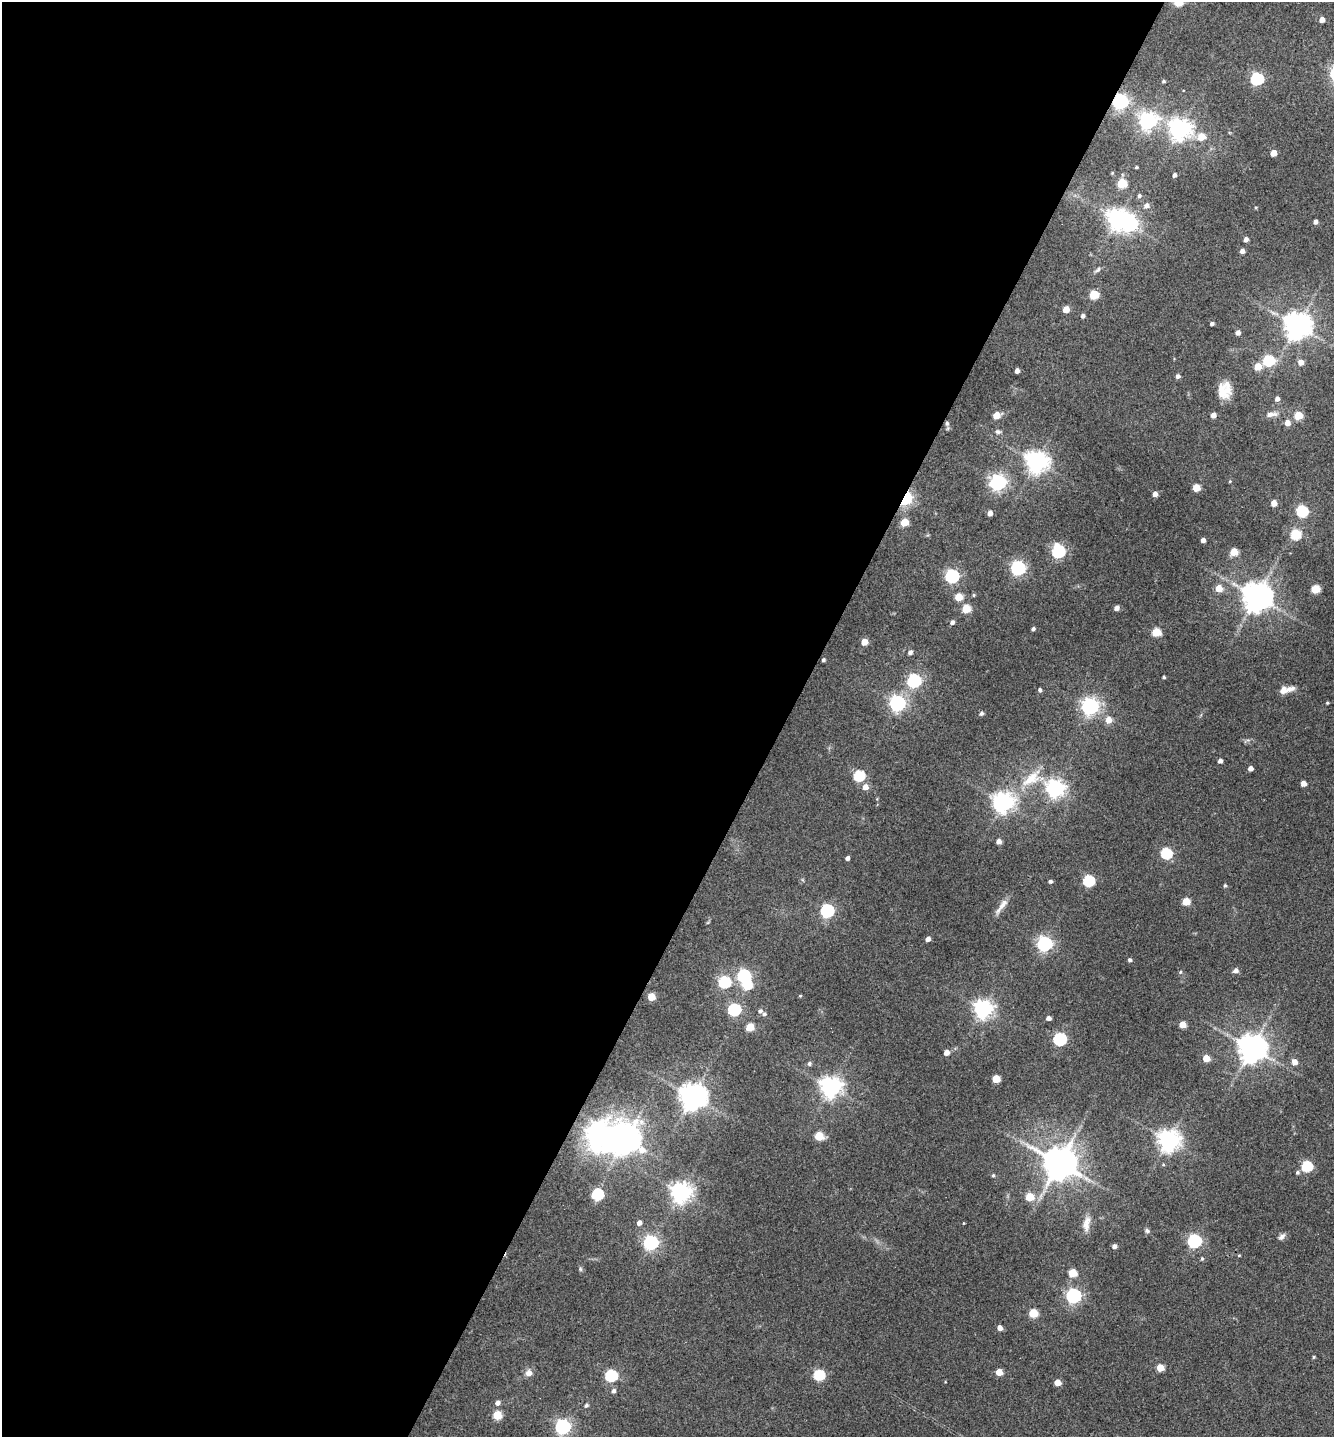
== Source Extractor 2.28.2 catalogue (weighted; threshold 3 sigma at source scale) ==
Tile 5 of 4 x 4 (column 1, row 2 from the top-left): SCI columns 146-1477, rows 2875-4309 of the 5756 x 5746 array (HDU 1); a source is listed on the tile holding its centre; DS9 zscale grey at full resolution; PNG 1336 x 1439 px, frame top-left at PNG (2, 2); no overlay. Shown black and unused: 59% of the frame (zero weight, under 3 of 4 exposures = <1% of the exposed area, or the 3 px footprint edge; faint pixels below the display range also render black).
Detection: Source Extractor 2.28.2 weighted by HDU 2 'WHT'; one run over the whole footprint, this tile lists its part. Background 0.1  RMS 0.0084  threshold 0.0378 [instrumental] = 3 sigma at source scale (4.5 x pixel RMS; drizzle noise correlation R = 1.50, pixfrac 1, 0.05/0.05 arcsec/px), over >= 5 px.
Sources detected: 160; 2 inside a brighter object's white glare — not listed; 2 inside a brighter listed object's ellipse — not listed separately; the other 156 listed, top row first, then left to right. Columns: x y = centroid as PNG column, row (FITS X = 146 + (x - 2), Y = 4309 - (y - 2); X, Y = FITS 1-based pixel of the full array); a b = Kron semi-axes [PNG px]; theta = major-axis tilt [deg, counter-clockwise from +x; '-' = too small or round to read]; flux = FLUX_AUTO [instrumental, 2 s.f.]
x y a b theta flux
1179 2 6 5 - 18
1322 20 5 4 - 5
1257 79 6 6 - 120
1163 81 4 4 - 1.2
1120 101 7 6 - 260
1148 121 7 6 - 340
1180 129 8 7 - 590
1201 137 6 6 - 14
1273 153 5 4 - 9.2
1136 167 3 2 - 0.81
1174 175 4 3 - 2.5
1122 183 5 5 - 33
1139 196 5 4 - 1.6
1146 206 7 6 - 3.3
1117 219 7 7 - 530
1315 222 4 4 - 2.8
1246 239 5 4 - 2.8
1242 251 4 4 - 3.5
1098 270 10 5 38 2.2
1094 295 5 5 - 33
1066 309 5 5 - 9.9
1083 316 5 4 - 2.2
1212 324 4 3 - 2.1
1297 326 8 8 - 1100
1238 333 5 5 - 3.6
1268 361 6 6 - 71
1301 362 6 6 - 5.5
1258 366 5 5 - 15
1017 371 4 4 - 3.3
1178 376 4 4 - 2.8
1224 391 17 12 68 21
1277 399 5 5 - 3.5
1271 414 15 7 5 5.4
996 415 5 5 - 15
1213 415 5 4 - 4.8
1298 415 5 5 - 25
947 423 6 5 - 1.5
1287 423 6 6 - 5.7
998 432 7 6 - 2.1
1036 462 8 7 - 620
1230 481 4 3 - 0.77
998 482 7 6 - 280
1196 488 5 5 - 17
1155 494 4 4 - 4.1
906 498 7 4 58 200
1274 503 5 4 - 7.3
1302 511 6 6 - 83
990 513 4 4 - 4.9
904 522 5 5 - 18
1296 534 6 5 - 52
1203 540 4 4 - 3.4
1058 551 7 6 - 140
1234 552 5 5 - 15
1018 568 6 6 - 190
952 576 6 6 - 150
1219 588 5 5 - 13
1315 589 5 5 - 28
973 595 5 3 - 0.91
959 597 5 5 - 17
1257 597 8 8 - 1400
1117 608 5 4 - 4.1
966 609 5 5 - 26
952 622 5 4 - 2.4
1033 629 4 4 - 1.7
1156 632 5 5 - 29
864 642 5 5 - 11
910 652 5 5 - 2.5
823 660 4 4 - 1.5
1164 677 3 3 - 1
914 681 6 6 - 160
1040 690 5 4 - 1.7
1283 690 9 8 - 5.5
897 703 6 6 - 270
1327 703 4 3 - 0.86
1090 706 7 6 - 350
981 713 5 4 - 2.1
1108 720 6 6 - 7.5
1220 761 4 4 - 3.1
1250 768 4 4 - 4.7
859 776 6 5 - 69
1031 779 31 15 34 24
1303 783 4 4 - 5.8
865 787 6 6 - 6.2
1055 788 7 7 - 370
1003 802 8 7 - 510
999 841 5 5 - 4.5
1166 853 6 6 - 67
847 858 4 4 - 2.6
1050 881 4 3 - 1.9
1089 881 6 6 - 81
1225 885 5 4 - 1.2
1186 901 5 5 - 19
1002 906 26 6 53 6.6
827 911 6 6 - 150
928 939 4 4 - 3.8
1044 944 6 6 - 240
1130 960 4 4 - 1.7
1236 970 6 5 - 3.4
1180 972 5 3 - 0.91
744 976 6 6 - 120
724 982 6 6 - 91
747 984 7 6 - 41
800 996 5 3 - 0.73
651 997 5 5 - 17
983 1009 7 7 - 430
734 1010 6 6 - 110
760 1011 6 5 - 2.2
1048 1018 5 4 - 3.5
1183 1024 5 5 - 11
750 1027 5 5 - 21
1060 1039 6 6 - 130
1252 1048 8 8 - 1200
946 1052 5 5 - 5.1
1206 1058 5 5 - 12
1294 1062 6 5 - 5.7
809 1063 5 5 - 1.7
996 1079 5 5 - 19
830 1087 7 7 - 580
692 1096 8 8 - 1000
819 1136 5 5 - 27
625 1139 13 11 1 1000
1169 1140 7 7 - 610
1059 1163 10 9 - 2100
1307 1166 6 6 - 61
1297 1172 5 5 - 1.6
993 1175 4 4 - 1.1
681 1192 7 7 - 550
597 1194 6 6 - 79
1030 1197 5 5 - 21
639 1223 5 4 - 4
963 1223 4 2 - 0.54
1086 1224 21 9 82 7.6
1147 1231 7 5 -57 1.8
1282 1237 10 6 42 2.9
1194 1241 6 6 - 170
651 1242 6 6 - 210
1114 1246 4 4 - 3.3
1239 1255 5 3 - 0.76
1202 1259 5 4 - 1.2
580 1269 6 5 - 1.3
1072 1273 5 5 - 22
1074 1296 6 6 - 200
1033 1313 5 5 - 25
1000 1328 5 4 - 4.5
1314 1357 4 4 - 0.93
1160 1368 5 5 - 15
999 1372 5 5 - 12
529 1373 7 6 - 5.8
819 1375 6 5 - 69
611 1376 6 6 - 99
1058 1383 5 4 - 10
614 1391 5 5 - 2.5
497 1403 5 5 - 3.7
586 1405 6 5 - 1.9
497 1415 5 5 - 27
563 1427 6 6 - 230
Overlapping masked pixels (flux is a lower limit): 2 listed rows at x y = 1120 101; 906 498
Isophote crosses this tile's border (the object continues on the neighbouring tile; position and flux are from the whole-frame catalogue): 1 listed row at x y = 1179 2